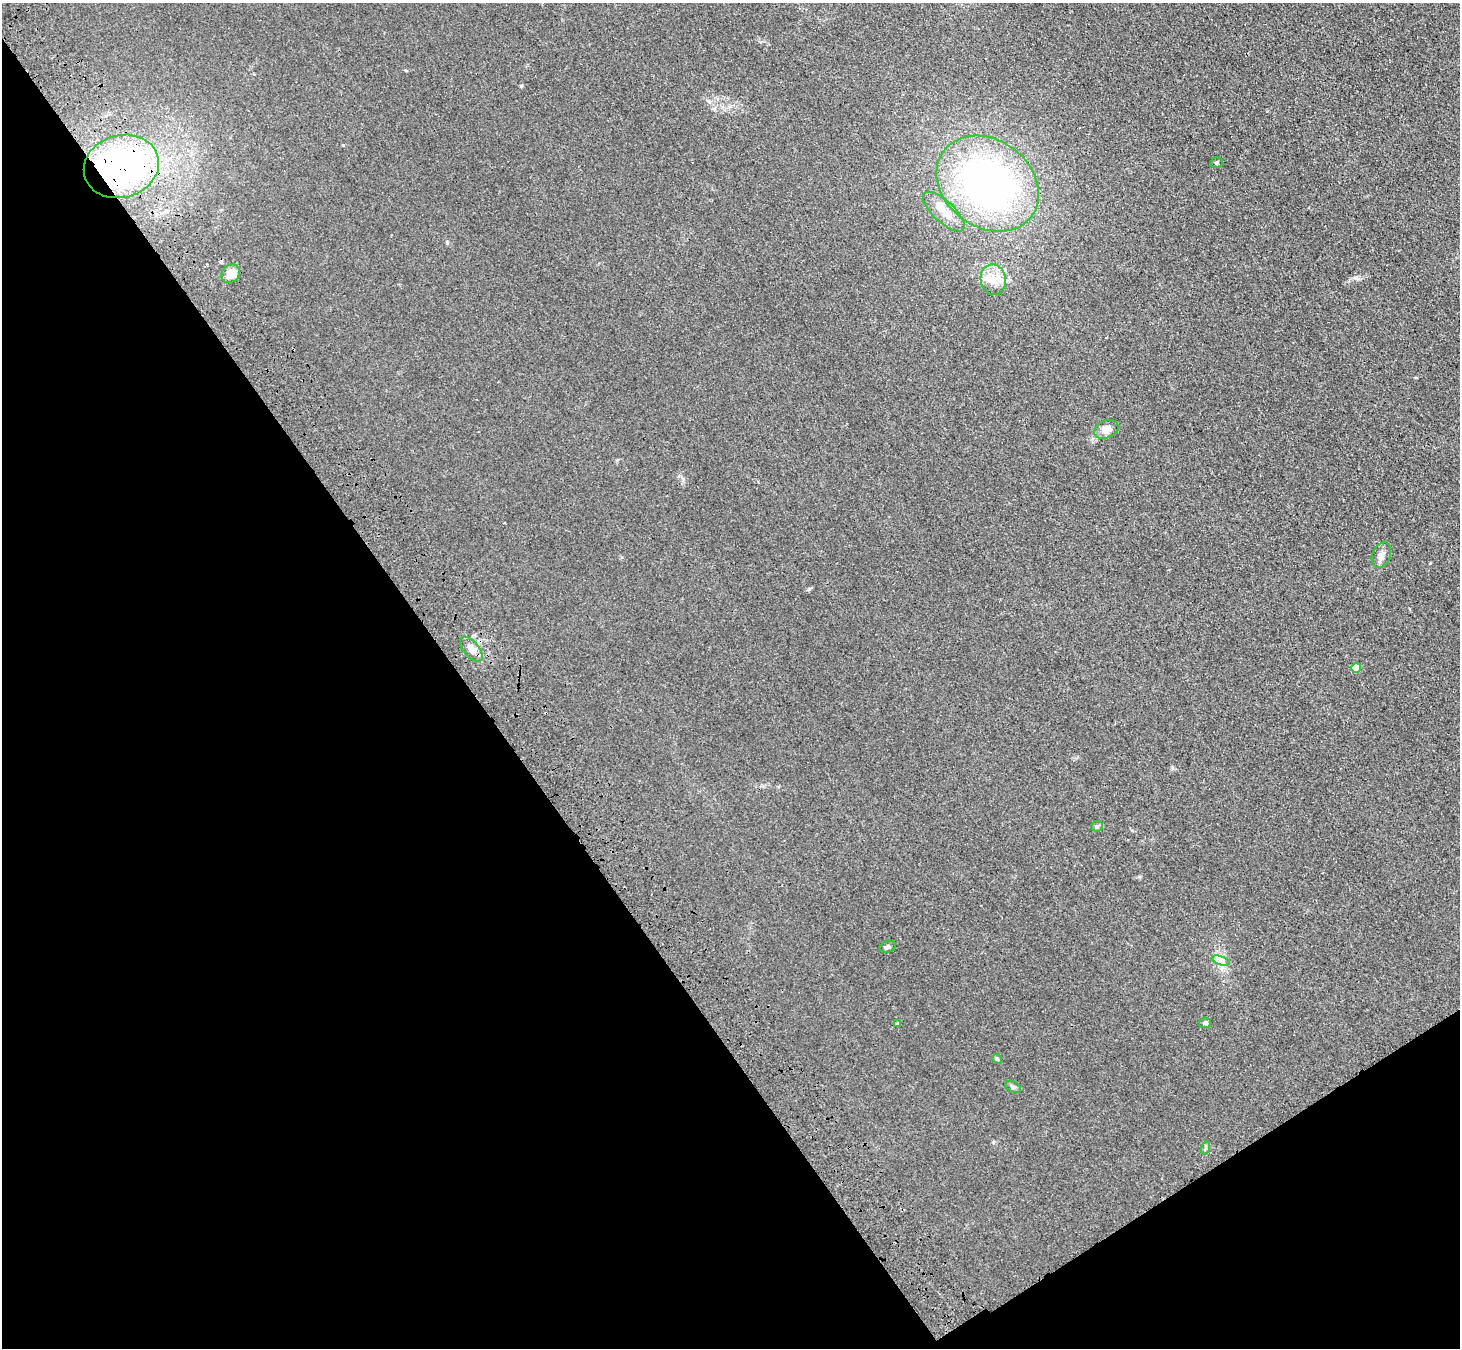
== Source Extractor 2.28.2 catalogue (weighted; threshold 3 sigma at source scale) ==
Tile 14 of 4 x 4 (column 2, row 4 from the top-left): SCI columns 1562-3019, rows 235-1580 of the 6036 x 5989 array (HDU 1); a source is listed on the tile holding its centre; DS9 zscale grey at full resolution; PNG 1462 x 1350 px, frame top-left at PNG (2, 3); each listed source drawn as its Kron ellipse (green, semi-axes under 4 px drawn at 4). Shown black and unused: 36% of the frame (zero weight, under 3 of 4 exposures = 6% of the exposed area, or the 3 px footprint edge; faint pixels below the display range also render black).
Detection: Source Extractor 2.28.2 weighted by HDU 2 'WHT'; one run over the whole footprint, this tile lists its part. Background 0.0276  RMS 0.0061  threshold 0.0274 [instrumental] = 3 sigma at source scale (4.5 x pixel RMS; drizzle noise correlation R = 1.50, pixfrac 1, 0.05/0.05 arcsec/px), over >= 5 px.
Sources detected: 22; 2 cosmic-ray / hot-pixel residue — neither listed nor drawn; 2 inside a brighter listed object's ellipse — not listed separately; the other 18 listed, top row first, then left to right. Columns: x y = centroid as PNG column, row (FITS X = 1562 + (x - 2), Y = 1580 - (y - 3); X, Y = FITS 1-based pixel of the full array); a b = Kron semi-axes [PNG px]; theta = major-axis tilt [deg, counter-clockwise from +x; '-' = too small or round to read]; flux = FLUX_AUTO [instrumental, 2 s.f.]
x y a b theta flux
1217 163 6 5 - 1.1
121 166 38 31 15 130
988 184 55 43 -36 230
944 211 27 10 -43 10
231 274 10 8 45 8.1
993 280 15 12 -78 8.9
1106 429 12 8 23 6.4
1381 555 13 9 68 3.9
471 649 15 7 -49 5.1
1356 668 5 4 - 13
1097 826 6 5 - 1
888 947 8 5 20 1.7
1220 960 9 4 -19 2.1
1205 1023 6 5 - 1.8
898 1024 4 3 - 1.1
997 1059 5 4 - 0.79
1013 1087 8 5 -27 1.3
1205 1148 6 4 70 1
Overlapping masked pixels (flux is a lower limit): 1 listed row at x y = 121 166
Unlisted compact peaks at least as high as the median listed source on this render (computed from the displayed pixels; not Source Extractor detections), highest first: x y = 521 86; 809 589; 993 1142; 1430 563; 447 243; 343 145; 1139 877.